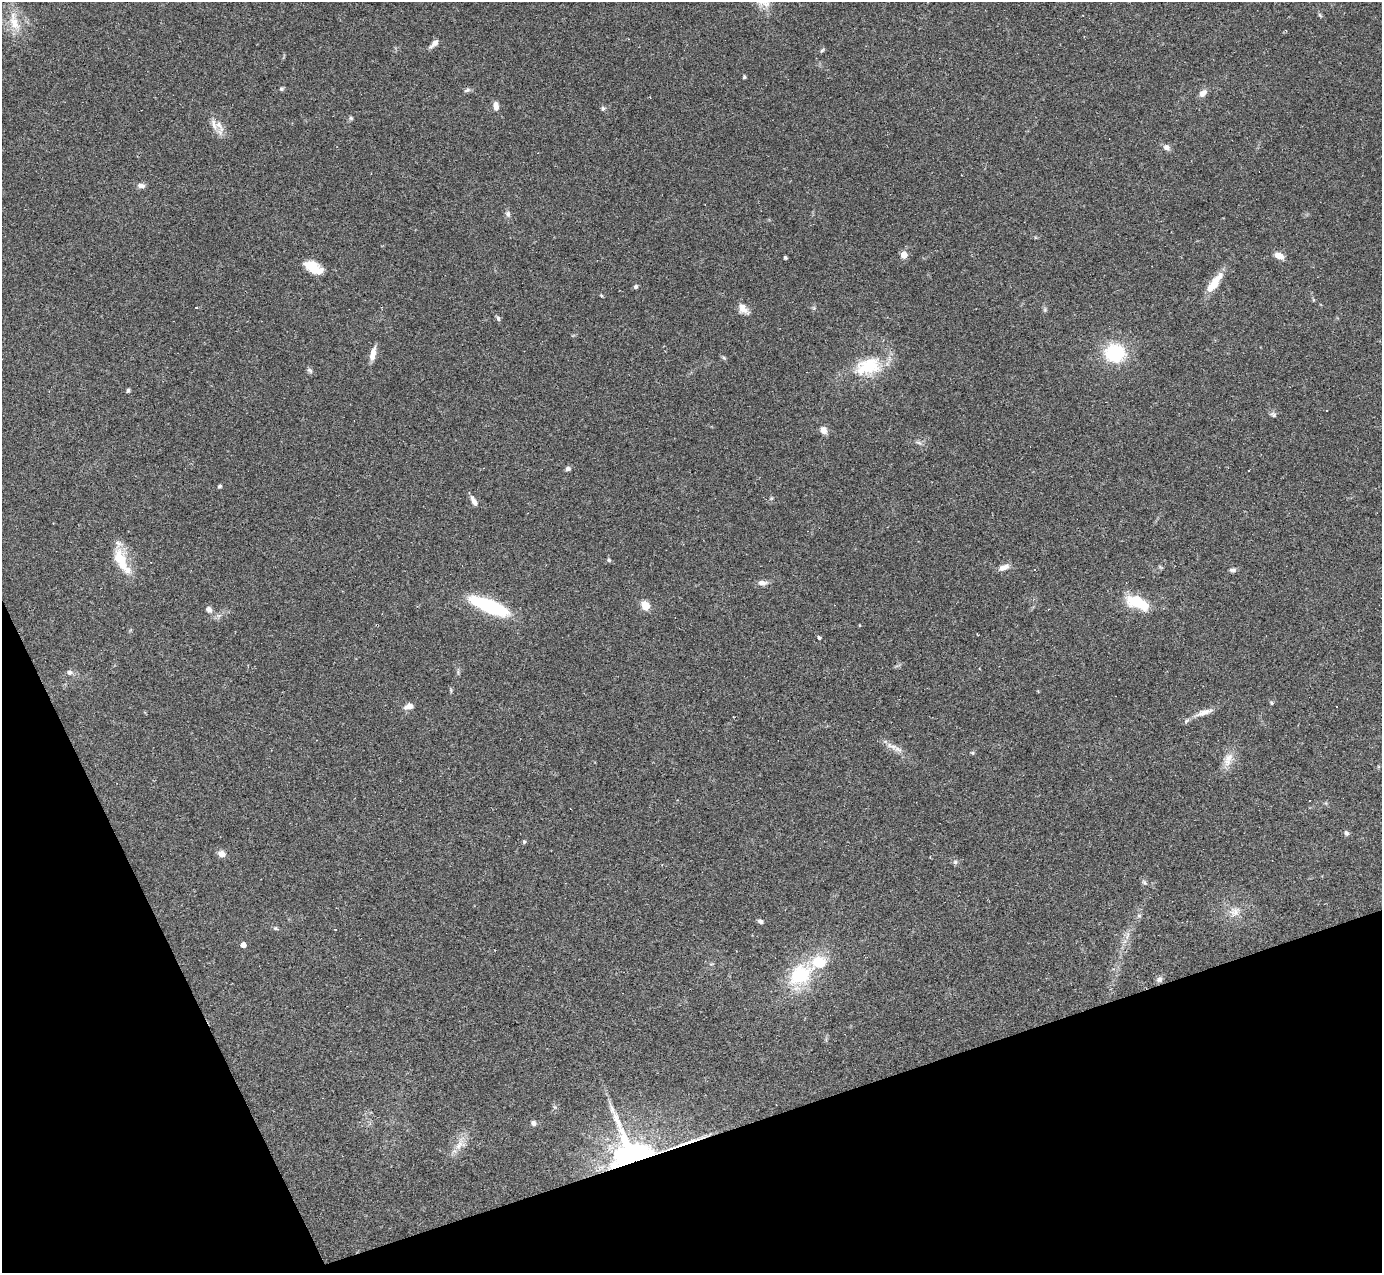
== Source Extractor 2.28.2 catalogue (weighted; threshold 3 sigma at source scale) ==
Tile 14 of 4 x 4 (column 2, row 4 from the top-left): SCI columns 1381-2760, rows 277-1547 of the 5521 x 5508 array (HDU 1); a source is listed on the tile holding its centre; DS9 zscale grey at full resolution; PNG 1384 x 1275 px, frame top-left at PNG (2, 2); no overlay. Shown black and unused: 17% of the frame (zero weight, under 2 of 3 exposures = <1% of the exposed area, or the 3 px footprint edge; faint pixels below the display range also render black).
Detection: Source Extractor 2.28.2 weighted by HDU 2 'WHT'; one run over the whole footprint, this tile lists its part. Background 0.0849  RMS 0.0059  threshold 0.0267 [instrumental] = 3 sigma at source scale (4.5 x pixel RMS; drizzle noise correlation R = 1.50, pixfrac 1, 0.05/0.05 arcsec/px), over >= 5 px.
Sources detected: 79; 4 cosmic-ray / hot-pixel residue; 1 long thin detection or spike segment (spike, bleed or trail) — not listed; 2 inside a brighter listed object's ellipse — not listed separately; the other 72 listed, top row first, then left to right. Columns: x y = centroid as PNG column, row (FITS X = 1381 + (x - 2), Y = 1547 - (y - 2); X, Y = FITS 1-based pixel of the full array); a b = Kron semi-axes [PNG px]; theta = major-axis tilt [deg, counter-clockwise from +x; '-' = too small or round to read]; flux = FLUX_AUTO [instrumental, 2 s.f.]
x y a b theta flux
1320 15 8 3 -45 0.79
14 22 29 11 -75 11
434 43 13 6 42 3
822 50 6 4 32 0.85
744 77 4 3 - 0.95
281 89 5 5 - 0.82
467 90 8 5 19 1.3
1203 93 11 7 40 3
496 106 9 6 -84 3.5
603 108 6 5 - 1
351 118 6 5 - 0.84
220 128 27 8 -75 5.5
1167 147 9 7 -40 2.6
141 186 9 6 -11 2.7
508 214 9 6 -63 1.7
904 255 5 5 - 11
1279 256 11 7 -24 4.6
785 258 3 3 - 0.98
313 268 20 10 -30 13
1214 283 28 8 54 11
636 286 5 5 - 1.1
602 296 3 3 - 0.98
743 309 15 9 -42 4.4
498 318 8 5 -74 1.1
1115 353 19 17 -7 35
373 354 17 6 78 4.7
868 366 34 20 17 27
310 371 9 5 -42 1.3
128 390 5 4 - 0.92
1273 415 9 6 -32 1.4
823 430 9 7 -61 3.7
919 443 9 4 -19 1.2
568 469 6 5 - 1.5
1249 471 3 3 - 1.3
219 486 5 4 - 0.95
771 498 6 4 89 0.79
474 501 14 6 -63 3.2
121 560 38 13 -63 17
609 560 6 5 - 0.95
1004 567 14 7 24 3.8
1034 570 3 2 - 0.54
1232 570 9 5 -1 1.4
762 583 12 7 -5 2.7
1138 603 26 11 -24 22
645 605 11 9 -56 5.6
489 606 33 10 -22 61
209 610 8 7 - 2.3
860 625 4 3 - 0.43
819 637 4 3 - 1.7
69 672 8 6 26 1.8
1272 703 6 4 -88 0.71
409 706 11 7 12 3.7
1204 712 23 7 19 5.4
892 746 20 6 -21 4.2
972 753 6 5 - 0.75
1228 759 23 10 70 6.7
1309 801 2 2 - 0.38
1346 833 5 5 - 1.9
524 842 6 4 74 0.91
222 854 8 6 -23 4.1
955 862 7 5 -46 1.2
1144 882 8 5 -41 1.2
1235 912 16 11 34 5.7
1139 916 7 4 0 0.9
760 922 7 5 -23 1.6
276 928 6 5 - 0.92
243 945 4 4 - 5
800 975 26 19 39 35
1159 979 8 6 73 1.8
533 1123 6 6 - 1.8
459 1145 16 7 55 5.4
632 1155 28 24 -47 230
Overlapping masked pixels (flux is a lower limit): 1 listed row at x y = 632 1155